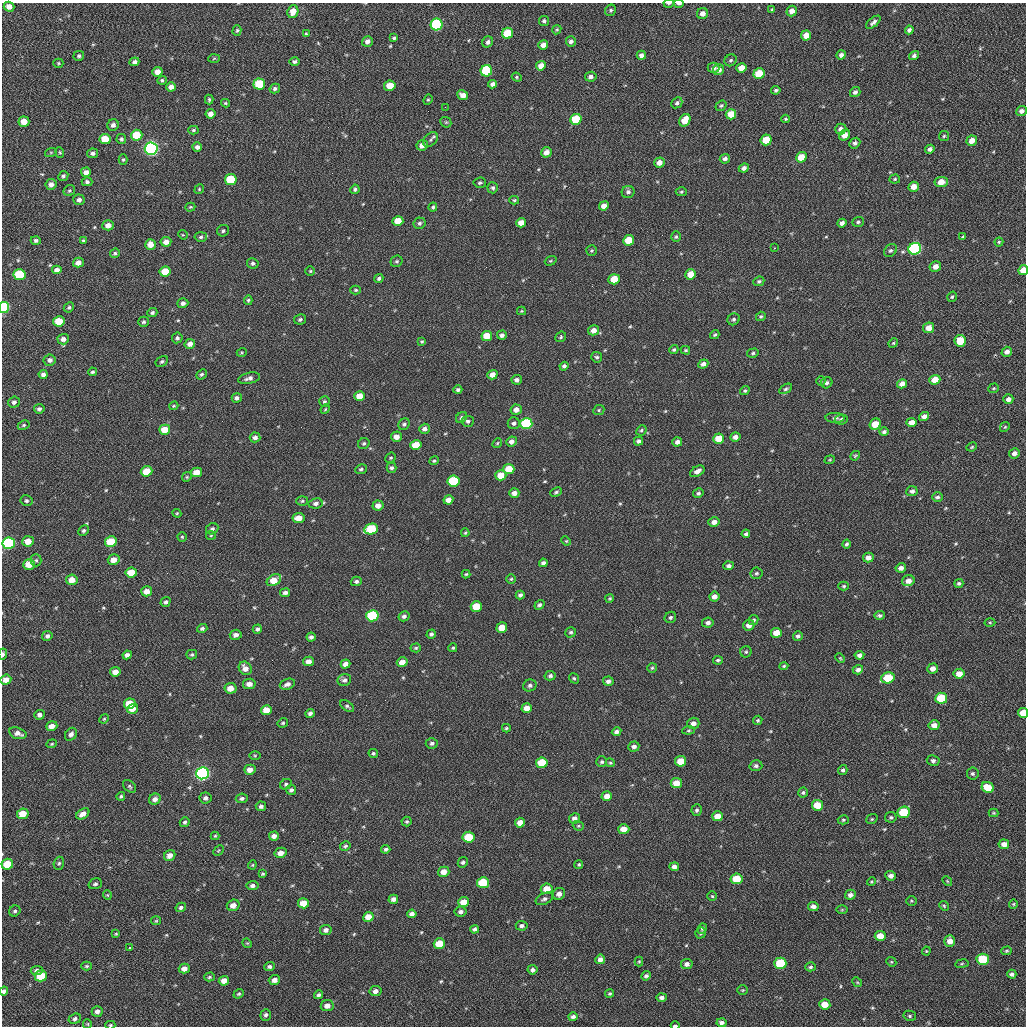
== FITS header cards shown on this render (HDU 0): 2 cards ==
NAXIS1  =                 1024 / length of data axis 1
NAXIS2  =                 1024 / length of data axis 2

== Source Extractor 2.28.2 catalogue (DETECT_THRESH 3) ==
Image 1024 x 1024 px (HDU 0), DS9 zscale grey, 1 PNG px = 1 image px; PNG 1028 x 1028 px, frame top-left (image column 1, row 1024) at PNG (2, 3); each listed source drawn as its Kron ellipse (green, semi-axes under 4 px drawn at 4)
Background 49.5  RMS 11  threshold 31.7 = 3 sigma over >= 5 px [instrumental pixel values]
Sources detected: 553; of the 553, the 500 brightest by FLUX_AUTO listed and drawn (53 fainter detections omitted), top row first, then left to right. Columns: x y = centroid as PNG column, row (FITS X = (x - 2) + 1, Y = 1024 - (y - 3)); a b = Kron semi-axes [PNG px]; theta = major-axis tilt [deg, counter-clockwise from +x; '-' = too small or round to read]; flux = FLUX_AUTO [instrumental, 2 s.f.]
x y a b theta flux
669 3 5 2 - 960
679 4 5 2 - 1700
9 7 5 5 - 4200
611 10 6 5 - 1400
772 10 4 3 - 770
792 11 5 5 - 4300
293 12 6 5 - 6700
702 13 6 5 - 4400
544 21 5 5 - 1700
873 22 9 4 40 2100
437 24 6 6 - 83000
237 30 5 4 - 1000
557 30 5 4 - 930
909 30 4 4 - 1900
508 33 5 5 - 25000
306 34 3 3 - 830
806 35 5 5 - 7000
394 38 4 4 - 1200
367 41 5 5 - 3000
571 41 5 5 - 2200
488 42 6 5 - 2100
543 45 5 4 - 4300
641 55 4 4 - 2800
841 55 5 4 - 2400
914 55 5 4 - 1900
79 56 5 5 - 1300
214 58 6 4 4 770
731 60 6 5 - 1300
134 62 5 4 - 2400
295 62 5 4 - 1600
58 63 5 4 - 850
541 66 5 4 - 5800
713 68 6 5 - 2700
741 68 5 5 - 8400
719 70 5 5 - 3800
486 71 6 5 - 51000
157 72 5 4 - 4900
759 74 6 5 - 21000
517 77 5 4 - 1000
591 77 6 5 - 2700
162 80 4 4 - 1400
259 84 6 5 - 29000
493 84 4 4 - 2700
390 86 5 5 - 11000
171 87 5 4 - 4300
275 89 5 4 - 1600
776 90 4 4 - 1300
855 92 5 5 - 2200
463 95 5 4 - 4900
209 100 5 3 - 1100
428 100 5 4 - 890
225 103 4 3 - 1100
677 103 6 5 - 1900
721 106 6 5 - 1300
445 107 2 2 - 2900
1021 111 5 5 - 2800
210 114 5 5 - 3700
731 114 5 5 - 12000
576 119 6 5 - 32000
786 119 4 3 - 820
685 120 7 5 58 12000
24 122 5 5 - 8900
446 122 6 5 - 1000
113 125 6 5 - 2700
841 129 6 5 - 2500
193 130 5 4 - 1200
137 135 5 5 - 19000
844 135 6 5 - 6000
944 136 5 5 - 1100
105 139 5 5 - 14000
121 139 5 5 - 1300
431 140 8 5 47 1800
766 140 5 5 - 19000
972 141 5 5 - 6200
855 143 6 5 - 2000
422 145 5 5 - 4900
197 147 4 4 - 2700
151 149 6 6 - 270000
930 149 5 4 - 2300
51 152 6 4 19 800
60 152 5 4 - 820
546 152 5 5 - 5300
92 153 5 5 - 1900
801 157 5 5 - 12000
123 159 5 4 - 990
725 159 5 4 - 2500
659 162 5 5 - 5000
744 168 5 4 - 2700
86 172 5 5 - 3800
63 176 5 4 - 1500
895 179 5 4 - 1100
231 180 6 5 - 28000
87 182 5 4 - 1800
941 182 7 5 7 7900
480 183 6 5 - 1300
51 184 5 5 - 3000
914 187 5 5 - 6600
493 188 5 5 - 1600
199 189 5 4 - 770
355 189 5 4 - 1500
69 191 6 5 - 1100
628 192 6 6 - 2200
681 192 5 4 - 1000
79 200 6 5 - 2400
514 200 5 4 - 1100
604 206 5 4 - 5500
190 207 5 4 - 830
433 207 4 4 - 1200
398 221 5 5 - 13000
858 222 6 4 19 1300
419 223 6 6 - 1700
521 223 5 4 - 6700
842 223 4 4 - 2800
108 225 5 5 - 4500
223 231 6 5 - 1500
183 235 5 4 - 790
201 237 6 4 5 1400
676 237 5 4 - 1200
963 237 4 3 - 970
36 240 5 4 - 1600
629 240 5 5 - 17000
83 241 4 3 - 1100
166 242 5 5 - 5200
999 242 4 4 - 930
150 244 5 5 - 7200
775 248 3 3 - 940
915 249 6 5 - 140000
592 250 5 5 - 1100
890 250 7 5 41 1800
115 253 5 4 - 1300
397 261 6 5 - 1400
551 261 6 4 19 860
78 263 5 5 - 4900
253 263 5 5 - 1800
935 267 6 5 - 4600
57 270 5 4 - 3600
1023 270 5 4 - 8700
310 271 4 4 - 810
165 272 5 5 - 15000
691 274 5 5 - 11000
20 275 6 5 - 39000
379 279 4 4 - 1500
614 279 5 5 - 15000
759 281 5 4 - 1300
356 290 5 4 - 1100
952 297 5 4 - 1200
248 300 5 4 - 980
183 303 5 4 - 2900
4 307 5 5 - 79000
69 307 5 4 - 1300
521 311 4 4 - 800
152 313 5 4 - 1500
761 316 5 4 - 1200
300 319 6 5 - 1600
734 319 6 5 - 1500
59 321 5 5 - 16000
144 322 5 5 - 1500
929 328 6 5 - 6500
594 330 5 5 - 4700
502 335 5 4 - 2400
715 335 5 3 - 1100
487 336 5 5 - 14000
561 337 6 5 - 1100
177 338 5 5 - 1600
63 339 6 5 - 3500
422 341 4 4 - 980
960 341 6 5 - 15000
893 343 5 4 - 860
190 344 5 4 - 4400
674 350 5 4 - 1200
686 350 4 3 - 910
242 352 5 3 - 780
1007 352 5 5 - 3400
753 353 6 4 16 1200
597 357 5 5 - 1400
50 360 6 6 - 2700
162 361 7 5 32 1400
703 364 5 4 - 3100
564 366 4 4 - 1700
92 372 4 4 - 1200
43 374 4 4 - 2600
201 374 6 4 42 1300
492 375 5 4 - 5700
249 378 11 5 14 3000
517 380 5 5 - 2500
935 380 5 5 - 9600
821 381 5 4 - 980
827 383 6 5 - 1900
902 384 5 4 - 4400
993 388 5 5 - 910
786 389 7 4 32 1400
458 390 4 4 - 1600
745 391 5 4 - 1100
360 396 5 5 - 8400
237 398 5 4 - 1900
1008 399 5 4 - 2700
14 402 5 5 - 2100
324 402 5 5 - 1400
174 406 5 3 - 810
39 409 5 4 - 1800
325 409 5 4 - 790
516 410 5 5 - 4300
599 410 6 4 24 1100
924 416 5 4 - 3300
461 418 6 5 - 1600
835 418 9 5 -1 1600
841 419 6 5 - 1900
468 421 6 5 - 1800
911 422 5 4 - 4800
514 423 6 6 - 2000
404 424 6 5 - 1700
526 424 6 5 - 76000
875 424 6 5 - 12000
24 425 6 4 27 1100
1005 427 5 4 - 790
424 429 5 5 - 2900
165 430 5 5 - 12000
641 430 6 4 46 1100
884 432 5 4 - 1600
255 437 5 5 - 2700
396 437 5 5 - 4600
735 437 5 4 - 3000
718 439 5 5 - 13000
511 441 5 5 - 3400
638 441 4 4 - 2400
677 442 5 4 - 2800
364 443 6 5 - 1200
497 443 5 4 - 920
416 445 5 5 - 15000
972 447 5 3 - 820
1014 453 5 5 - 2900
855 456 5 3 - 840
391 458 6 4 41 1000
830 460 5 4 - 790
434 461 5 4 - 1000
392 468 5 5 - 1600
361 469 6 4 25 1400
509 469 5 5 - 16000
146 471 6 5 - 15000
697 471 8 5 29 3800
197 472 5 4 - 8000
501 475 5 5 - 11000
187 477 5 4 - 880
453 481 6 5 - 43000
912 491 5 5 - 2200
556 492 6 4 25 1100
514 493 5 4 - 3600
698 493 5 4 - 1400
937 497 5 5 - 1700
448 500 5 4 - 4300
26 501 6 5 - 1500
302 501 6 5 - 1100
316 503 7 5 8 2400
378 506 5 5 - 4800
177 513 4 4 - 800
298 518 6 5 - 9300
714 522 5 5 - 3900
212 529 6 5 - 1700
371 529 7 5 12 39000
83 531 6 5 - 1500
465 533 4 4 - 850
746 534 4 4 - 1600
211 535 5 4 - 830
182 537 4 4 - 810
28 541 6 5 - 7700
566 541 5 4 - 810
111 542 6 5 - 22000
9 543 6 5 - 130000
847 544 4 4 - 1400
868 557 5 5 - 4200
36 560 6 5 - 1200
114 560 6 5 - 6500
543 563 4 4 - 2000
29 564 6 5 - 10000
729 566 5 4 - 2000
901 568 5 4 - 3200
131 572 6 5 - 13000
756 573 6 6 - 1400
466 574 4 4 - 830
511 579 5 4 - 950
72 580 6 5 - 6400
274 580 8 5 30 12000
356 581 5 4 - 1700
908 581 6 5 - 5000
959 583 4 4 - 1400
844 586 5 4 - 1100
147 591 5 5 - 6600
285 593 5 4 - 2100
520 595 4 4 - 1900
714 596 5 5 - 4200
610 598 4 4 - 1000
165 602 5 4 - 1500
539 605 5 4 - 1500
476 606 5 5 - 18000
879 615 5 4 - 1400
372 616 6 5 - 56000
404 616 5 5 - 1900
670 617 6 5 - 1500
753 620 5 5 - 1300
990 622 5 3 - 810
708 623 6 5 - 2600
749 625 6 5 - 4400
202 628 5 4 - 1700
502 628 5 5 - 12000
257 629 5 4 - 1800
571 632 6 5 - 1300
776 633 5 5 - 11000
431 634 5 4 - 1600
236 635 6 5 - 2900
47 636 5 4 - 2100
798 636 5 4 - 1700
311 637 4 4 - 1800
416 648 5 4 - 990
453 648 4 4 - 1000
746 652 6 5 - 1100
3 654 6 3 83 2000
127 655 5 4 - 2700
192 655 5 4 - 990
859 655 5 4 - 2600
840 658 5 3 - 760
718 660 5 4 - 1200
308 661 5 4 - 4300
402 662 5 4 - 6600
345 664 5 4 - 3800
784 666 4 4 - 1000
245 668 7 6 - 4600
652 668 5 4 - 1000
933 669 5 5 - 4500
858 670 5 4 - 2300
115 672 5 4 - 5200
959 674 5 5 - 7100
550 676 5 4 - 1700
574 678 5 4 - 1000
888 678 7 5 16 30000
6 680 5 5 - 5800
344 680 7 6 - 2300
608 681 5 4 - 2300
249 684 6 5 - 4200
287 684 8 5 20 2800
530 685 7 6 - 2000
230 688 6 5 - 7000
941 698 6 5 - 36000
130 704 6 5 - 17000
347 706 8 4 -34 1400
527 708 5 5 - 7300
133 709 6 4 17 6300
266 710 5 5 - 9700
310 713 4 4 - 2000
1023 713 5 5 - 14000
39 715 5 4 - 2600
104 719 5 4 - 850
758 720 5 4 - 1000
283 723 5 4 - 1100
693 723 6 5 - 3600
934 725 5 5 - 5100
52 726 5 4 - 5000
506 728 4 3 - 940
689 730 6 4 7 950
616 732 5 4 - 2500
18 733 9 5 -16 3800
71 734 7 5 53 2800
432 743 6 5 - 1700
52 744 5 4 - 870
634 746 5 5 - 2600
373 753 5 4 - 1100
255 755 6 4 0 780
681 761 5 5 - 13000
933 761 6 5 - 2000
602 762 5 5 - 1200
542 763 6 5 - 20000
610 763 5 4 - 830
756 766 6 5 - 1800
250 770 5 5 - 4800
843 770 5 4 - 1500
202 773 6 6 - 260000
973 773 6 6 - 1400
676 783 5 5 - 9800
286 784 6 5 - 1200
130 786 7 5 -41 1300
988 787 6 5 - 14000
291 790 5 5 - 1800
803 793 5 4 - 1400
121 796 4 3 - 960
607 796 5 4 - 5700
205 798 6 5 - 2200
242 798 6 5 - 1800
155 799 6 5 - 3300
817 805 5 5 - 15000
261 806 5 5 - 2000
697 810 6 5 - 1600
904 812 6 5 - 31000
994 813 5 4 - 790
23 814 6 5 - 14000
83 814 7 4 33 4500
717 816 5 5 - 7900
891 817 6 5 - 1300
574 818 5 5 - 2800
872 819 6 4 22 1000
843 820 5 4 - 980
185 822 5 4 - 1500
407 822 5 5 - 1100
520 823 5 5 - 6700
578 826 6 4 -19 1100
624 829 5 5 - 8600
215 836 4 4 - 880
274 836 5 4 - 3500
468 837 6 5 - 26000
1004 844 5 5 - 4300
345 846 5 4 - 1200
386 849 4 4 - 1400
218 850 6 3 44 780
281 853 6 5 - 5400
170 855 6 5 - 4600
463 862 5 4 - 1400
59 863 7 5 72 1300
7 864 6 5 - 18000
579 864 5 4 - 960
252 865 4 4 - 810
674 867 5 4 - 3100
444 872 6 5 - 6200
263 874 4 4 - 950
891 876 5 4 - 3200
737 879 6 5 - 20000
947 881 5 4 - 760
872 882 4 4 - 850
483 883 6 5 - 30000
95 884 7 5 18 1600
252 886 6 4 7 2200
547 889 6 5 - 9600
559 894 6 5 - 3700
107 895 5 4 - 810
850 895 5 5 - 3100
712 896 5 4 - 920
393 899 5 4 - 2900
544 899 9 5 26 2100
911 901 5 4 - 860
464 902 6 5 - 8900
303 903 5 5 - 12000
1013 904 4 4 - 810
233 905 6 5 - 4900
813 906 5 4 - 3300
944 906 5 4 - 920
181 907 5 4 - 1600
842 910 6 4 1 790
15 911 6 5 - 1500
461 912 6 5 - 2200
412 914 5 4 - 2900
368 917 5 4 - 7900
156 921 5 4 - 810
522 926 6 5 - 1900
474 929 4 4 - 1800
702 929 5 4 - 1100
326 930 6 5 - 2700
700 933 5 5 - 1400
116 934 4 3 - 770
880 936 5 5 - 8500
950 941 5 5 - 5200
247 943 5 4 - 800
439 943 6 5 - 15000
129 948 3 3 - 2300
926 951 4 4 - 790
1006 951 5 4 - 900
600 959 5 5 - 3200
983 959 6 5 - 36000
639 961 5 4 - 800
891 962 5 4 - 860
780 963 6 5 - 37000
687 964 6 5 - 2700
962 964 7 3 9 890
87 966 5 4 - 1100
269 967 5 4 - 1900
811 967 5 4 - 1400
184 969 5 5 - 4100
532 970 5 5 - 2000
37 971 6 4 7 2100
1012 974 4 4 - 1800
41 976 6 5 - 25000
646 976 5 4 - 1700
209 977 5 4 - 1100
274 980 6 5 - 3700
224 981 5 4 - 5800
857 982 5 4 - 790
743 990 5 4 - 890
4 991 4 4 - 1800
375 991 6 5 - 3000
610 993 4 4 - 1000
239 994 5 4 - 1100
318 995 5 4 - 1600
661 997 5 4 - 2200
825 1004 5 5 - 9500
327 1006 6 5 - 4100
97 1011 5 5 - 2800
266 1015 6 5 - 1700
910 1016 6 5 - 1300
573 1017 5 4 - 1800
75 1019 6 5 - 1700
721 1023 5 4 - 2500
87 1024 5 4 - 810
110 1025 5 4 - 870
675 1026 4 2 - 1100
At the frame edge (FLAGS 8, measured only in part): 10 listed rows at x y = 669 3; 679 4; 1023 270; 4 307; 9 543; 3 654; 1023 713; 4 991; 110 1025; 675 1026
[53 fainter detections neither listed nor drawn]